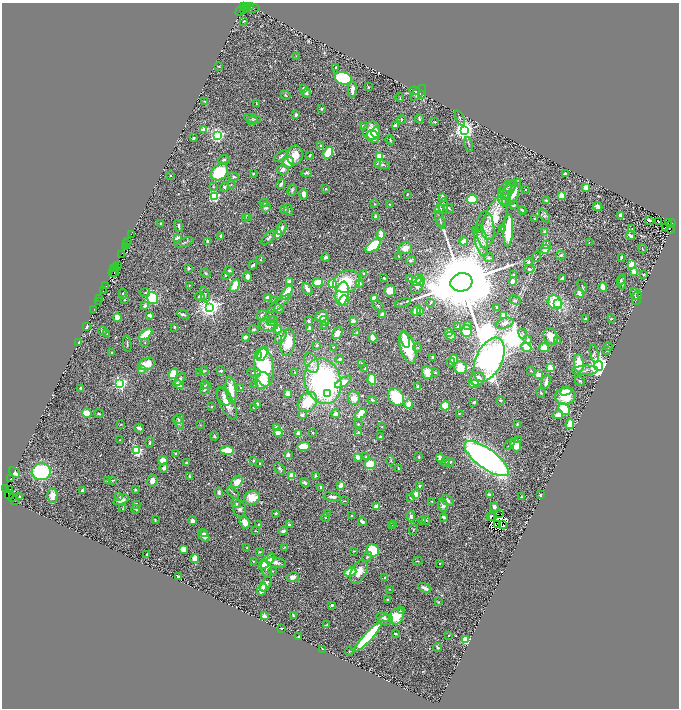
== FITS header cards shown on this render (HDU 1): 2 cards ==
NAXIS1  =                 1353
NAXIS2  =                 1412

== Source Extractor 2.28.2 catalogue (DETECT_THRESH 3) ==
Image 1353 x 1412 px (HDU 1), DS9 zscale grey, zoomed out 1/2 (1 PNG px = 2 x 2 image px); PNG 681 x 710 px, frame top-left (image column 1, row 1411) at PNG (2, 3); each listed source drawn as its Kron ellipse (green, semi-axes under 4 px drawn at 4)
Background 0.766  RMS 0.029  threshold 0.0877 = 3 sigma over >= 5 px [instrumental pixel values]
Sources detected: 704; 61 cannot appear on this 1/2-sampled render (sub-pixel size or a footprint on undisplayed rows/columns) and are neither listed nor drawn; of the other 643, the 500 brightest by FLUX_AUTO listed and drawn (143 fainter detections omitted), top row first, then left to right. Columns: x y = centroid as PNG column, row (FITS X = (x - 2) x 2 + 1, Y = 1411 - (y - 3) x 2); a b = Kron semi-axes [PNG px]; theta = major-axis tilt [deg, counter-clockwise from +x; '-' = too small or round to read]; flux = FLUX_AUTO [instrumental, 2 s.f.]
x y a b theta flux
250 6 3 2 - 50
244 7 4 2 - 170
248 7 3 2 - 170
253 8 6 2 7 100
243 9 3 2 - 140
246 9 2 2 - 180
240 12 4 2 - 63
244 21 3 2 - 5.7
296 56 3 2 - 4
219 66 2 2 - 4
336 67 3 2 - 4.8
343 78 9 6 -18 770
368 87 3 2 - 5.5
304 88 3 3 - 14
352 89 8 3 87 43
415 91 5 3 - 15
306 93 4 4 - 17
418 93 10 5 45 25
421 94 3 2 - 10
285 95 5 3 - 7.5
400 97 4 2 - 4.2
204 101 2 2 - 3.9
256 103 3 2 - 3.9
321 109 4 2 - 6.1
296 115 3 2 - 17
253 118 8 3 -13 6.7
460 118 8 2 -66 6.8
401 119 4 2 - 6.4
419 119 4 2 - 14
252 120 5 4 - 8.1
435 122 3 2 - 4.9
395 125 4 3 - 11
363 126 3 3 - 7.5
204 129 4 3 - 71
372 131 9 8 - 96
464 131 4 4 - 5200
376 132 5 4 - 22
217 135 3 3 - 1900
373 136 7 5 -43 150
193 138 2 2 - 13
390 140 5 3 - 7.5
469 144 7 2 -77 6.4
320 146 4 3 - 5.9
328 153 6 4 66 190
295 155 10 7 80 72
310 155 3 2 - 7.3
281 156 8 3 35 13
380 157 3 3 - 400
224 160 6 3 11 7.9
288 162 6 5 - 90
377 164 3 3 - 5.9
382 164 8 3 -12 14
283 169 6 5 - 27
219 172 9 7 43 420
307 173 5 4 - 11
253 174 2 2 - 9.3
565 174 4 2 - 13
170 175 2 2 - 4.6
234 177 5 3 - 7.8
231 184 4 3 - 4.6
281 184 5 2 - 20
213 186 4 2 - 4.8
224 187 4 4 - 16
508 187 10 6 35 23
586 187 4 3 - 57
326 189 3 3 - 6
292 190 6 3 73 11
509 190 12 4 56 26
525 190 2 1 - 4.6
514 192 14 4 68 76
303 194 5 4 - 30
407 194 3 2 - 5.5
507 194 11 4 79 23
214 196 3 3 - 940
561 196 3 3 - 260
442 197 3 3 - 19
504 198 8 6 -73 25
472 199 6 5 - 120
546 201 2 2 - 32
264 203 4 3 - 6.5
374 204 3 2 - 4.5
389 204 3 3 - 5.8
513 205 4 3 - 21
444 206 8 4 89 13
598 206 5 4 - 24
266 207 5 5 - 19
449 208 5 2 - 8.3
439 209 5 4 - 32
522 209 3 2 - 5.6
284 210 3 3 - 14
288 210 6 4 -73 12
523 211 2 2 - 4
620 215 4 2 - 34
544 216 7 4 -57 10
246 217 4 3 - 4.7
249 217 3 3 - 4.5
376 217 2 2 - 49
495 218 23 10 68 240
534 218 2 2 - 3.8
440 219 8 3 -71 11
649 220 4 2 - 15
658 221 3 3 - 4.2
441 223 6 3 -71 6.7
669 223 3 2 - 160
161 224 3 2 - 8.4
672 224 4 2 - 230
179 226 6 3 -73 13
665 227 2 1 - 7
282 228 7 3 71 19
502 228 2 1 - 4.4
632 228 2 2 - 8.4
671 229 4 2 - 380
476 230 3 2 - 10
485 230 18 9 -88 67
508 230 16 5 86 260
545 232 3 3 - 30
131 234 2 1 - 39
278 234 4 3 - 73
381 234 5 3 - 68
221 236 2 2 - 24
631 236 4 2 - 14
269 237 9 4 44 17
178 238 3 3 - 42
481 240 16 6 -79 42
128 241 2 1 - 41
207 241 3 3 - 14
463 241 4 3 - 64
185 242 9 3 17 9.8
126 243 2 1 - 38
589 243 3 2 - 4
546 244 2 2 - 63
125 246 3 2 - 84
373 246 9 5 41 210
405 248 7 5 12 61
642 248 5 2 - 4
545 249 4 3 - 84
122 254 2 1 - 9.9
561 255 5 3 - 9.6
326 257 4 4 - 13
399 257 4 2 - 4.3
537 257 5 2 - 4
489 258 5 3 - 9.1
621 258 3 2 - 11
261 260 4 3 - 5
411 260 5 4 - 14
528 262 4 4 - 11
632 264 3 3 - 340
253 265 4 2 - 14
117 266 2 1 - 110
116 268 2 2 - 110
188 268 3 3 - 14
114 269 2 2 - 61
529 269 5 3 - 10
229 271 5 3 - 6.2
112 272 3 1 - 37
114 272 2 1 - 6.1
634 272 4 3 - 48
206 273 5 4 - 8.2
363 273 2 2 - 15
225 275 3 2 - 5.8
513 275 2 2 - 6.5
643 275 2 2 - 9.9
247 276 5 3 - 29
384 278 3 2 - 5.6
562 278 3 2 - 13
410 279 3 3 - 12
417 280 7 3 49 170
621 280 6 2 68 7.8
421 281 5 4 - 110
513 281 4 4 - 32
289 282 4 4 - 48
347 282 14 10 21 210
461 282 11 9 16 140000
318 283 5 4 - 91
359 283 4 3 - 31
622 283 6 3 88 13
332 284 3 3 - 500
189 285 3 2 - 4.1
235 285 7 4 61 89
106 286 2 1 - 8
417 286 8 5 58 22
582 286 6 3 -62 6.7
603 287 5 2 - 90
307 289 6 3 -60 41
103 291 3 1 - 57
390 291 5 5 - 72
145 292 5 3 - 6.1
287 292 8 3 55 130
123 294 5 2 - 9.6
342 294 12 6 81 300
579 294 5 3 - 40
635 294 6 3 -75 18
205 295 8 2 -76 7.5
200 296 5 4 - 26
153 298 6 5 - 290
268 298 3 3 - 47
374 298 3 3 - 68
637 298 7 2 76 5.4
100 299 3 1 - 46
124 300 3 3 - 6.5
515 300 6 4 -23 9.7
98 301 2 1 - 18
275 301 3 2 - 19
344 301 5 5 - 78
555 302 8 6 -41 520
403 303 8 2 17 9.4
431 303 4 2 - 4.7
557 303 3 2 - 140
279 304 14 3 37 16
145 306 3 3 - 26
378 306 6 3 -35 7.4
209 307 4 4 - 5100
497 307 3 2 - 15
94 309 2 1 - 10
279 309 5 3 - 23
416 310 5 3 - 85
420 311 4 3 - 31
183 314 6 3 -27 13
149 315 3 3 - 27
262 315 5 3 - 8.4
382 315 3 3 - 58
504 315 4 3 - 56
321 316 6 5 - 70
118 317 4 3 - 90
585 318 3 2 - 10
272 319 4 3 - 5.1
611 319 4 3 - 6.1
272 321 6 4 32 10
309 321 4 3 - 8.5
324 321 5 3 - 15
353 321 2 2 - 71
505 323 9 5 17 36
268 325 9 6 -7 37
324 325 4 2 - 13
467 325 3 3 - 14
86 327 4 2 - 25
174 327 3 2 - 5.5
458 327 3 2 - 8.3
254 329 5 4 - 11
277 329 4 3 - 94
310 329 3 3 - 37
102 331 4 3 - 13
467 331 6 5 - 120
448 332 3 2 - 40
107 333 2 2 - 5.3
337 333 6 4 58 53
357 333 3 3 - 19
146 334 8 3 39 200
523 334 5 4 - 9.1
451 336 5 3 - 110
245 337 3 2 - 42
281 337 8 4 53 23
551 337 9 6 -66 58
373 338 4 3 - 83
405 340 8 2 -71 80
528 340 4 3 - 12
557 341 3 3 - 27
78 342 3 2 - 13
145 342 3 3 - 4.7
288 342 13 7 82 130
127 344 8 2 -85 9.2
317 345 3 2 - 8.7
333 347 2 2 - 5.2
526 347 5 4 - 90
544 347 5 4 - 72
608 347 4 3 - 7.4
408 348 17 7 -73 490
417 348 4 3 - 6
606 350 4 4 - 5.8
112 352 3 2 - 9.5
594 353 9 3 -79 11
263 354 8 4 59 270
259 355 3 2 - 50
433 357 4 3 - 15
340 359 4 3 - 9.6
454 359 5 4 - 66
489 360 23 13 65 22000
451 362 5 2 - 8.2
311 363 10 6 -68 37
362 363 3 3 - 5.7
579 363 9 5 -85 120
147 364 8 6 20 98
598 366 5 4 - 5900
264 367 19 10 -82 480
461 368 7 6 - 140
550 368 3 2 - 250
365 369 2 2 - 7
141 370 2 2 - 44
585 370 13 4 3 23
204 371 4 4 - 10
221 371 2 2 - 14
531 371 3 2 - 3.8
295 372 4 2 - 5
200 373 3 3 - 4.5
254 373 7 4 -6 13
427 373 6 5 - 83
435 373 4 3 - 5.3
173 374 5 4 - 160
538 375 4 3 - 33
180 379 8 4 49 20
372 379 5 4 - 170
477 379 7 7 - 80
262 381 8 7 - 190
323 381 23 18 -73 1500
580 381 5 3 - 9.2
343 382 9 4 31 76
546 382 7 3 74 40
120 383 3 3 - 2000
255 384 3 3 - 5
474 384 5 4 - 79
179 385 5 3 - 68
205 385 4 3 - 15
418 386 3 2 - 15
240 387 2 2 - 4
81 388 2 2 - 26
206 388 7 3 51 13
231 390 13 5 -83 110
566 391 6 3 15 45
541 392 5 2 - 5
288 393 4 3 - 75
327 393 3 3 - 72
224 396 10 6 -63 27
565 396 10 8 3 120
396 397 9 7 -58 250
354 398 7 6 - 65
372 400 4 3 - 10
500 400 3 3 - 10
307 402 11 8 50 210
474 402 3 3 - 12
227 403 17 6 -63 74
257 404 3 3 - 22
409 404 5 3 - 62
445 406 5 4 - 110
211 407 3 3 - 7.3
254 407 4 3 - 6.3
564 409 6 5 - 230
87 413 5 4 - 99
459 413 2 2 - 5
99 414 5 3 - 8.5
336 414 4 3 - 32
361 414 7 4 47 120
302 415 3 3 - 25
558 415 5 3 - 45
179 419 5 4 - 13
179 423 7 4 -59 16
121 424 4 3 - 4.7
358 424 3 3 - 5.3
570 424 5 3 - 95
200 425 4 3 - 5.8
517 425 3 2 - 9.6
276 427 2 2 - 15
382 427 3 2 - 4.6
139 428 5 2 - 19
358 432 3 3 - 9.2
278 433 4 3 - 63
298 433 3 3 - 43
312 433 3 2 - 5.7
214 436 4 3 - 9.6
381 437 4 3 - 11
120 440 4 2 - 4
519 440 3 3 - 7.8
150 442 5 3 - 13
509 445 6 2 45 7.4
516 445 7 5 -68 84
304 447 6 4 6 110
227 450 7 3 -3 180
137 451 3 3 - 880
176 454 4 3 - 8.6
288 455 3 3 - 24
366 456 3 3 - 4.2
357 457 4 3 - 38
419 457 2 2 - 6.4
440 458 5 3 - 52
486 459 26 10 -36 3400
163 460 4 4 - 70
391 460 5 3 - 6.5
253 461 2 2 - 24
445 462 5 4 - 11
450 462 5 3 - 14
186 463 3 2 - 7
260 463 2 2 - 4.7
370 464 5 5 - 150
164 468 4 4 - 22
280 469 7 4 -52 14
398 469 3 2 - 6.1
41 472 9 8 - 480
15 473 6 3 -41 45
190 476 3 3 - 19
292 476 4 3 - 71
315 476 3 2 - 6.8
10 478 2 1 - 16
108 480 4 3 - 9
113 480 4 2 - 4.3
152 481 6 5 - 41
237 482 7 5 48 65
305 483 5 3 - 13
341 485 3 3 - 57
419 486 3 3 - 11
321 487 3 3 - 23
6 489 2 1 - 89
10 489 3 2 - 570
135 490 3 3 - 6.7
82 491 4 3 - 16
219 492 5 3 - 17
233 493 7 2 -45 7.6
416 494 4 3 - 89
9 495 4 3 - 460
52 495 7 5 -89 62
489 495 3 2 - 32
541 495 2 2 - 8.8
20 496 2 2 - 28
118 496 4 3 - 19
332 497 8 3 -10 25
521 497 3 2 - 4.9
12 498 2 2 - 90
252 498 8 7 - 91
410 498 4 2 - 4.5
121 500 8 4 23 33
448 500 7 4 -29 23
15 501 3 1 - 21
344 501 4 2 - 3.9
431 501 4 2 - 5.1
236 503 5 4 - 11
137 504 3 2 - 7.4
443 506 7 4 -74 25
376 507 4 2 - 140
494 507 5 4 - 22
123 509 3 3 - 3.9
136 509 4 2 - 11
239 509 9 6 -82 26
276 513 3 2 - 8.2
327 513 3 3 - 3.8
499 514 3 1 - 4.8
352 516 2 2 - 17
411 516 6 4 -84 15
325 517 4 3 - 10
444 517 3 2 - 15
490 517 4 2 - 6.8
492 517 2 1 - 4.5
155 520 3 2 - 5.7
422 520 4 2 - 4.9
426 520 4 2 - 5.3
192 521 4 3 - 23
245 522 6 5 - 45
362 522 4 2 - 24
394 524 4 2 - 6
498 524 2 1 - 7.2
503 524 2 1 - 3.9
259 525 3 3 - 8.8
289 525 4 3 - 11
392 526 4 3 - 4.7
413 530 5 3 - 7.2
255 531 2 2 - 3.9
283 531 4 3 - 17
205 533 3 2 - 6.3
204 535 7 5 -52 32
247 547 2 2 - 4.6
285 547 4 2 - 4.8
183 549 4 3 - 60
373 550 6 6 - 220
353 551 3 2 - 4
260 552 4 3 - 4.9
147 554 3 2 - 6.5
367 557 5 3 - 8.2
195 559 4 3 - 74
253 561 3 2 - 4
267 561 10 4 44 180
418 561 4 3 - 6.6
276 562 10 5 -11 27
440 563 2 2 - 7.2
267 569 9 5 -76 23
273 571 4 3 - 6.1
350 572 6 3 19 160
359 572 13 7 63 79
179 577 4 2 - 14
293 577 6 5 - 39
385 578 2 2 - 26
266 584 8 4 57 25
424 588 7 3 -26 25
262 589 6 4 60 68
389 589 3 2 - 3.9
387 599 3 2 - 5.1
438 602 4 3 - 4.9
332 605 3 2 - 11
402 611 4 3 - 24
293 615 3 2 - 6.6
264 616 4 3 - 13
397 616 9 6 58 180
383 617 7 4 -11 23
385 620 7 5 1 23
327 624 2 2 - 5.4
282 628 3 2 - 5.2
395 633 3 2 - 13
449 635 2 2 - 6.9
368 636 20 4 48 510
299 637 3 2 - 5.5
466 640 3 3 - 480
437 647 4 2 - 12
323 649 4 2 - 8.7
349 651 4 3 - 3.8
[143 fainter detections neither listed nor drawn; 61 sub-pixel or undisplayed-footprint detections neither listed nor drawn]